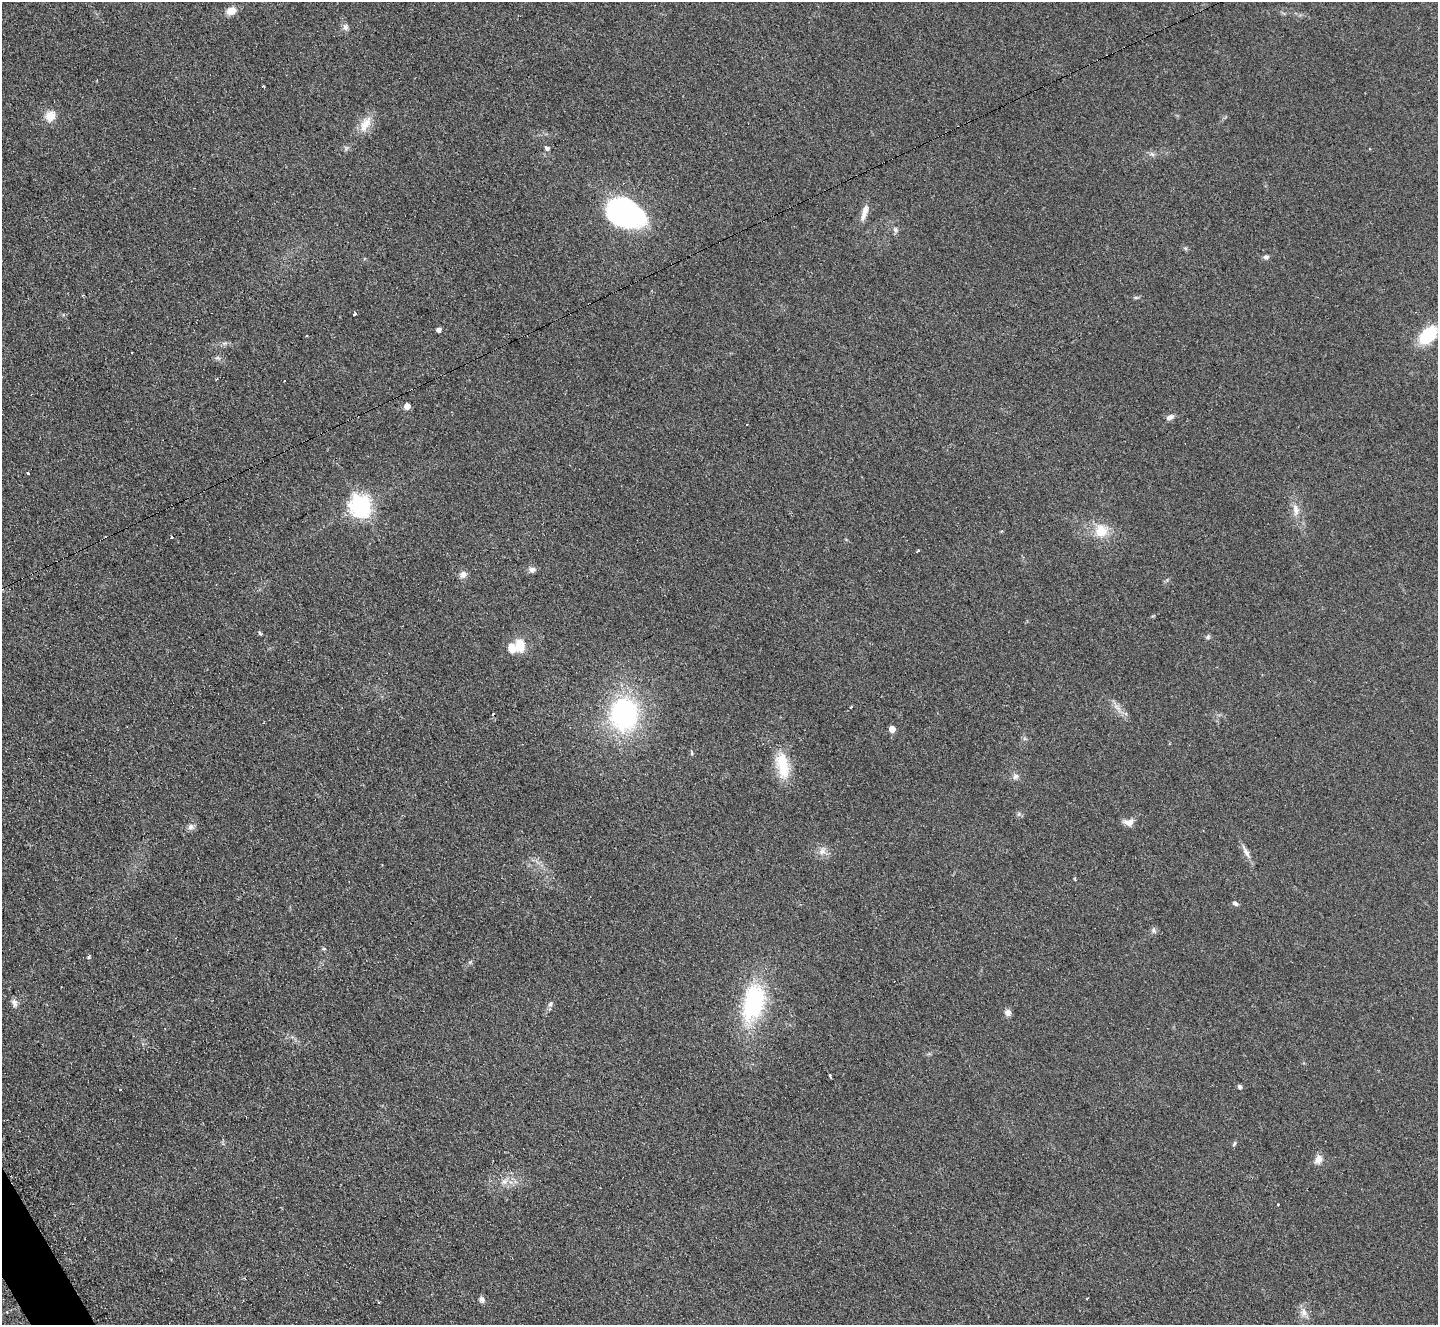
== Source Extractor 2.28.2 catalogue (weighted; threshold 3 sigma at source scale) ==
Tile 7 of 4 x 4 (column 3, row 2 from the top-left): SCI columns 2882-4317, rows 2804-4126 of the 5771 x 5747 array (HDU 1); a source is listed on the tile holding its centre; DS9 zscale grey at full resolution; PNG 1440 x 1327 px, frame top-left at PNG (2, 2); no overlay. Shown black and unused: <1% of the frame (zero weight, under 2 of 3 exposures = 2% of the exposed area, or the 3 px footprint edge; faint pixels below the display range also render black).
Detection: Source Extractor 2.28.2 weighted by HDU 2 'WHT'; one run over the whole footprint, this tile lists its part. Background 0.108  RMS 0.011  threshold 0.051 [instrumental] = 3 sigma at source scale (4.5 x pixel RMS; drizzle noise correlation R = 1.50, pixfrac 1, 0.05/0.05 arcsec/px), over >= 5 px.
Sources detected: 67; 1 inside a brighter object's white glare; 5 cosmic-ray / hot-pixel residue — not listed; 1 inside a brighter listed object's ellipse — not listed separately; the other 60 listed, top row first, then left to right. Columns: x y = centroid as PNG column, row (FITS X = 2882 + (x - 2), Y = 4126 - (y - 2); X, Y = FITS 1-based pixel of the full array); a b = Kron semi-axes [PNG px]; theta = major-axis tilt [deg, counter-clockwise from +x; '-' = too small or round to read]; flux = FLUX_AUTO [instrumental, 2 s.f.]
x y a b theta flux
231 11 12 9 21 10
345 27 8 7 - 4
263 86 3 2 - 1.5
50 116 11 10 - 15
365 124 24 12 59 16
547 148 5 4 - 3.7
1152 154 8 4 -44 2.6
624 212 44 25 -21 190
864 212 21 7 75 9.5
895 230 7 6 - 2.9
1185 248 6 4 -44 1.7
1266 257 8 6 4 3
1136 297 6 4 18 1.7
354 314 4 3 - 10
438 330 4 4 - 5.1
1428 335 16 10 45 64
217 358 8 4 0 2.3
216 379 3 2 - 1.5
407 406 5 5 - 10
1170 417 9 6 26 4.9
27 472 3 3 - 3.9
361 506 8 7 - 690
1296 510 18 8 -82 10
1101 531 18 17 - 23
171 537 3 3 - 3.9
532 570 9 7 -6 4.8
463 574 11 7 -81 5.2
260 633 6 4 -46 1.5
1208 637 7 5 69 2.1
520 645 18 14 89 18
851 707 3 3 - 1.8
1117 707 13 3 -45 4.8
624 714 28 23 88 190
892 729 5 5 - 13
692 753 6 3 73 1.3
783 765 37 15 -80 35
1016 776 9 7 44 3.9
1019 814 7 4 71 1.8
1129 822 14 9 4 7.9
191 827 9 8 - 4.4
822 851 12 8 54 6.8
1246 852 22 6 -60 6.9
1075 878 5 3 - 1.4
1235 903 8 5 -33 2.8
1153 930 6 6 - 2.6
324 949 6 4 6 1.7
88 956 4 3 - 2.6
753 1002 40 22 76 120
14 1003 11 7 -72 4.5
550 1004 9 6 60 3.1
1008 1012 8 7 - 5.1
830 1076 4 3 - 6.6
1240 1086 4 4 - 3.1
1234 1144 8 4 55 1.7
1318 1159 12 9 66 7.6
504 1181 10 7 43 6.3
1278 1204 3 2 - 1.4
1087 1298 3 2 - 2.6
482 1299 8 7 - 4
1304 1312 12 7 -75 6.7